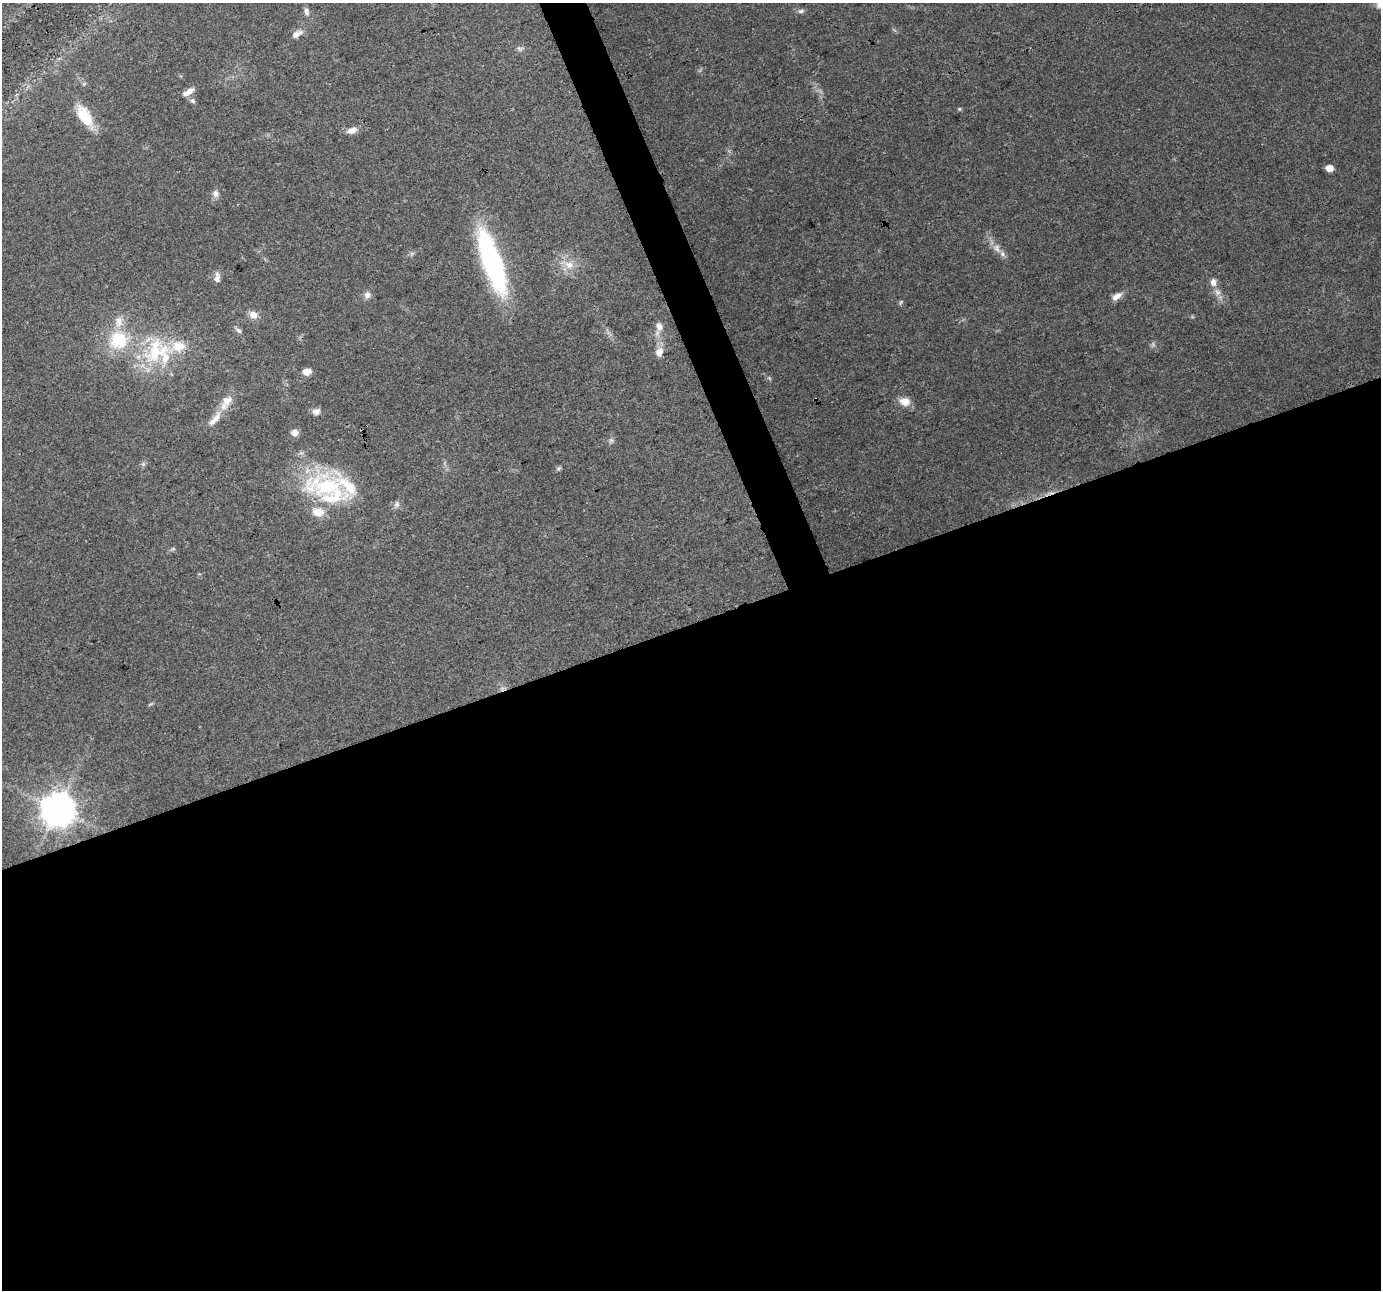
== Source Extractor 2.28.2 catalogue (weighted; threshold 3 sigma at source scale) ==
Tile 15 of 4 x 4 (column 3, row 4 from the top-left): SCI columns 2758-4136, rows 77-1364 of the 5516 x 5358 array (HDU 1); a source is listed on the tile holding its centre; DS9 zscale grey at full resolution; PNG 1383 x 1292 px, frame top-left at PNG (2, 3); no overlay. Shown black and unused: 53% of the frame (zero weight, under 3 of 4 exposures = <1% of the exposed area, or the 3 px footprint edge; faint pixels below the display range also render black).
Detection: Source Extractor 2.28.2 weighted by HDU 2 'WHT'; one run over the whole footprint, this tile lists its part. Background 0.0893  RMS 0.0052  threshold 0.0236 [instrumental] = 3 sigma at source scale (4.5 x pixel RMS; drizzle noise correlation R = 1.50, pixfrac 1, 0.0396/0.0396 arcsec/px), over >= 5 px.
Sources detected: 48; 1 too faint to see at this stretch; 1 cosmic-ray / hot-pixel residue — not listed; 9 inside a brighter listed object's ellipse — not listed separately; the other 37 listed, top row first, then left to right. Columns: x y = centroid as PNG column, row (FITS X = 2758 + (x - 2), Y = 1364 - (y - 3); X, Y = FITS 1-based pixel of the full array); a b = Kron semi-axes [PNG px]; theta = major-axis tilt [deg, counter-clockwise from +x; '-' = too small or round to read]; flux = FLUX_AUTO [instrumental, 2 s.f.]
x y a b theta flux
1380 4 13 11 77 4.9
306 11 10 7 -82 1.7
801 11 9 5 15 1.3
297 34 16 7 30 3.2
519 48 7 4 -19 1.1
189 92 15 6 35 3.5
192 101 8 5 -27 1.2
959 109 5 5 - 0.64
85 116 30 13 -59 15
352 130 13 7 15 3.8
1329 168 5 5 - 7
215 193 10 8 89 2.3
997 248 11 8 -88 3
492 261 74 19 -71 86
569 265 14 10 -16 5.9
217 278 13 7 90 2.8
1213 282 11 8 -85 3.1
1217 292 9 8 - 2.7
367 295 9 8 - 2.5
1116 296 13 7 36 3.7
253 315 11 9 -31 3.6
659 326 14 9 -79 3.7
239 330 9 5 -44 1.4
118 340 28 27 - 26
156 351 43 31 49 40
659 352 12 9 62 4.2
307 371 10 7 6 3.4
905 402 15 11 -12 5
316 411 10 8 9 2.7
215 419 27 8 51 5.8
295 432 9 8 - 2.7
611 440 6 6 - 1.2
143 464 6 5 - 1
559 468 6 5 - 0.92
326 486 66 33 -3 56
397 504 7 7 - 1.8
58 810 10 10 - 1000
Isophote crosses this tile's border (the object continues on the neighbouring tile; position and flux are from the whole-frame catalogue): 1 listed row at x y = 1380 4